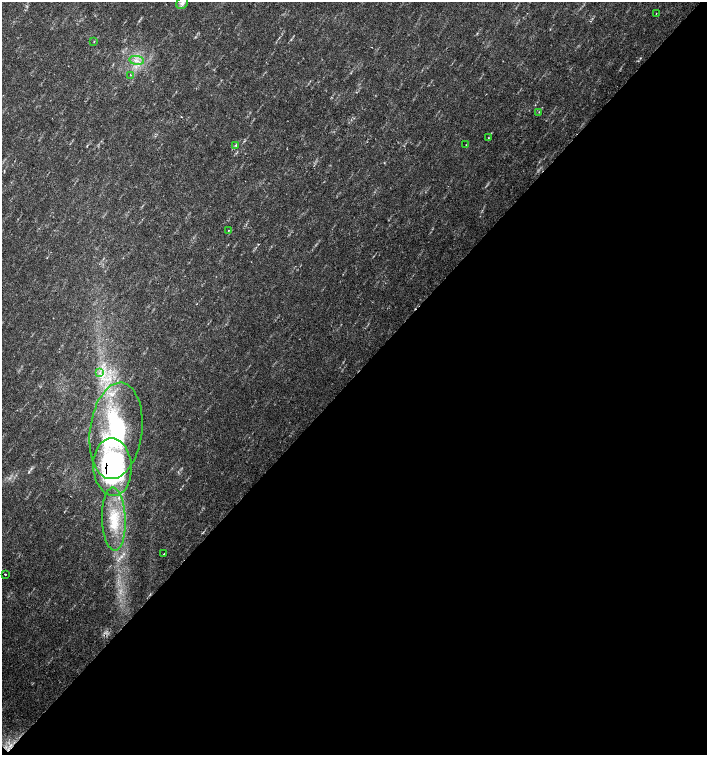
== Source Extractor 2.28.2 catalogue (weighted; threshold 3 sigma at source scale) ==
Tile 15 of 4 x 4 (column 3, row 4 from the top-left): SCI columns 3044-4453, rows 1-1506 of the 6023 x 6029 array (HDU 1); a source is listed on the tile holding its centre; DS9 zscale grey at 2 x 2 block average (1 PNG px = mean of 2 x 2 image px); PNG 709 x 757 px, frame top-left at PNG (2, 2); each listed source drawn as its Kron ellipse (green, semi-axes under 4 px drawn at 4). Shown black and unused: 50% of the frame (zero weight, under 2 of 3 exposures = <1% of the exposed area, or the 3 px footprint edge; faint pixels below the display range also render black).
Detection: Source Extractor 2.28.2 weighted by HDU 2 'WHT'; one run over the whole footprint, this tile lists its part. Background 0.0334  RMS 0.0041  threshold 0.0185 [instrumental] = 3 sigma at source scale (4.5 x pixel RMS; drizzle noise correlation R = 1.50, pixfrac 1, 0.0396/0.0396 arcsec/px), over >= 5 px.
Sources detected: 16; all 16 listed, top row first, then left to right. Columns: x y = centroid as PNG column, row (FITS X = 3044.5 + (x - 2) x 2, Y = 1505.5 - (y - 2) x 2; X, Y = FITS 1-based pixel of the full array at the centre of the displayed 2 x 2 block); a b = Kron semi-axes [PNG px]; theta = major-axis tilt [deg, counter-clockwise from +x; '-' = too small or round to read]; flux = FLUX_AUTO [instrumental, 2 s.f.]
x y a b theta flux
182 3 6 5 - 3.4
656 13 2 2 - 0.74
94 42 3 2 - 0.5
136 60 7 3 -7 3.2
130 75 2 2 - 4.9
539 112 3 2 - 0.54
488 138 2 2 - 0.48
236 145 4 2 - 1
466 145 2 2 - 0.39
228 230 2 2 - 0.43
100 373 3 3 - 1.6
116 431 48 26 83 130
112 467 29 19 -86 220
114 519 31 12 -88 35
164 554 2 2 - 0.68
5 574 2 2 - 2
Overlapping masked pixels (flux is a lower limit): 1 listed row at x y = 112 467
Diffuse or blended objects may show on this block-average render without a row.